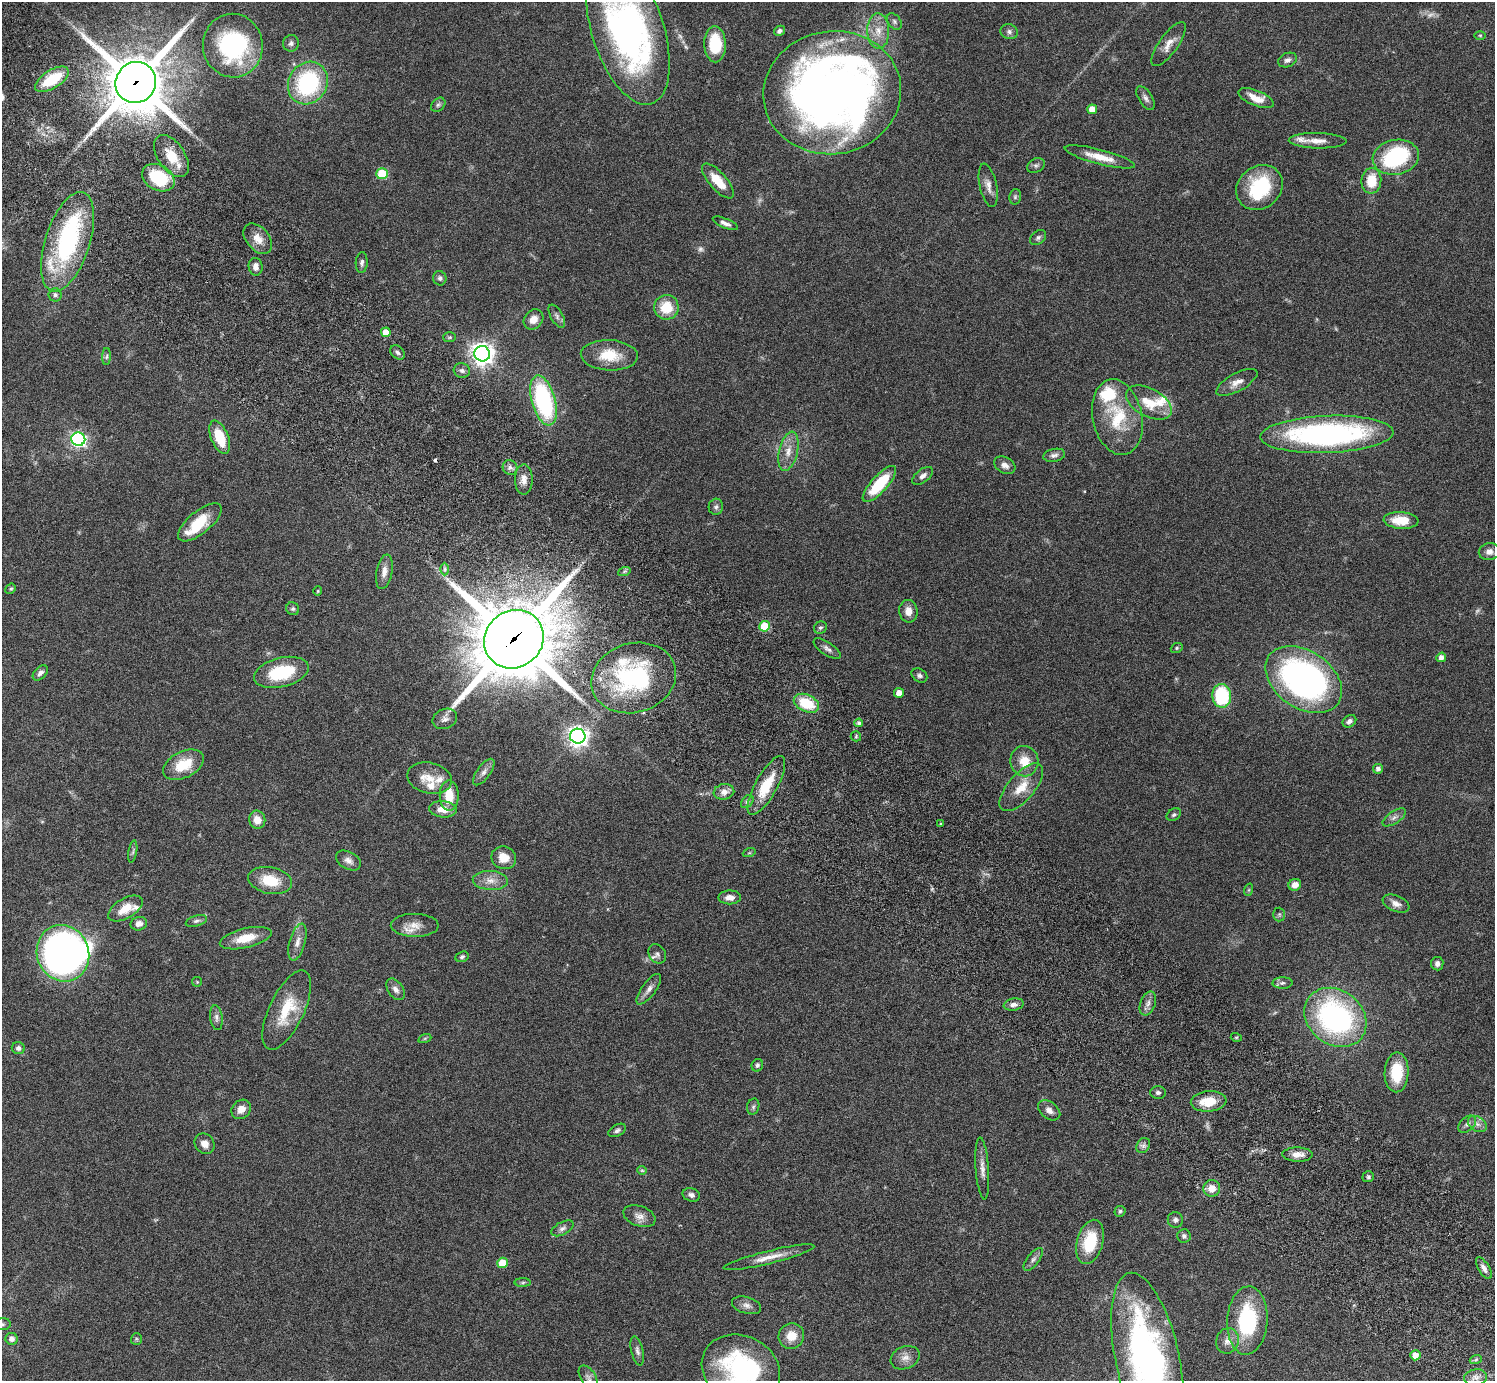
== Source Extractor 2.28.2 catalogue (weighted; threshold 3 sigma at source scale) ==
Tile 11 of 4 x 4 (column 3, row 3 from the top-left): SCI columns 3032-4524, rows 1727-3105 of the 6059 x 6069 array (HDU 1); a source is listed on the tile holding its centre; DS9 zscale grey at full resolution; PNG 1497 x 1383 px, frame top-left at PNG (2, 2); each listed source drawn as its Kron ellipse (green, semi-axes under 4 px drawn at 4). Shown black and unused: <1% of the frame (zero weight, under 3 of 6 exposures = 3% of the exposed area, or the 3 px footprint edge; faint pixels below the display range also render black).
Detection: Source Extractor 2.28.2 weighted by HDU 2 'WHT'; one run over the whole footprint, this tile lists its part. Background 0.0836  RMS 0.0047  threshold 0.0192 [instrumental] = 3 sigma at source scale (4.09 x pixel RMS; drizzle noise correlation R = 1.36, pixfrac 0.8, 0.05/0.05 arcsec/px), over >= 5 px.
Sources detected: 204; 4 too faint to see at this stretch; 5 inside a brighter object's white glare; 1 cosmic-ray / hot-pixel residue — neither listed nor drawn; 9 inside a brighter listed object's ellipse — not listed separately; the other 185 listed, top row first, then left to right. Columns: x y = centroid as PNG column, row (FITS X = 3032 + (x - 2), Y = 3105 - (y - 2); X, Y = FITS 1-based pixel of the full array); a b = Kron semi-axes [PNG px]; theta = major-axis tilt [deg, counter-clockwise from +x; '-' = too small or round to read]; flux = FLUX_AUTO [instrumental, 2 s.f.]
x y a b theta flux
894 22 9 6 -52 1.2
628 30 78 36 -72 160
779 31 6 5 - 1.2
878 31 17 11 -89 6.1
1009 32 9 7 -18 1.4
1480 35 6 4 0 0.54
291 43 8 8 - 1.3
715 44 18 11 -89 17
1169 44 26 9 54 4.3
233 46 32 30 -84 52
1288 60 10 7 23 1.6
52 79 19 9 32 16
136 82 21 20 - 2900
308 83 22 19 59 47
832 93 69 61 9 400
1146 98 13 6 -57 1.7
1256 98 19 7 -22 5.4
438 105 8 6 44 1
1092 109 5 4 - 5
1318 141 29 7 -1 4.5
171 156 24 13 -56 10
1100 157 36 7 -14 7.3
1396 157 23 17 11 33
1036 165 9 6 26 1.2
382 174 5 5 - 20
158 178 17 12 -29 22
718 181 22 8 -49 7.7
1371 181 13 10 84 9.3
988 185 22 8 -78 3.3
1259 187 24 21 39 27
1015 197 8 5 76 0.85
725 223 13 5 -23 1.9
1038 238 9 6 39 1.1
258 239 17 11 -50 5
68 242 52 22 72 59
362 263 10 6 86 1.4
256 267 9 7 -81 2.5
440 278 7 6 - 1.1
55 295 6 6 - 1.4
666 307 12 12 - 11
557 316 12 6 -60 1.5
533 319 11 9 47 3.5
386 332 5 4 - 4.7
450 337 6 5 - 0.67
397 352 8 6 -45 1.3
482 354 8 7 - 320
609 355 28 15 -3 12
107 357 8 4 88 0.86
462 371 8 7 - 1.5
1237 382 23 9 29 3.7
543 400 26 12 -74 55
1149 402 25 14 -28 10
1117 417 38 24 -78 23
1327 434 66 18 2 110
220 437 17 8 -68 12
78 439 7 6 - 110
788 451 20 9 77 4.9
1054 455 11 6 12 1.6
1005 465 11 8 -30 2.4
510 468 8 7 - 1.6
923 476 12 6 38 2
524 479 15 9 -90 3.4
879 484 23 8 48 19
716 507 8 7 - 1.3
1401 520 17 8 -4 9.1
200 522 27 11 39 14
1489 552 10 8 11 2.6
445 569 6 4 90 0.86
384 572 17 8 79 3.2
624 572 6 4 20 0.65
11 589 6 4 41 0.58
318 591 4 4 - 0.42
293 609 7 6 - 0.84
908 611 11 9 -83 3.9
765 626 5 5 - 19
820 628 7 6 - 0.91
514 639 31 28 39 4000
1177 648 6 5 - 0.57
827 649 16 6 -33 1.9
1441 657 5 4 - 2.2
281 672 28 14 14 22
40 673 9 5 45 1.5
919 675 8 6 -33 1.3
634 678 43 34 17 53
1304 679 42 28 -35 120
899 693 5 5 - 4
1222 696 12 9 -88 29
806 703 13 8 -25 15
445 719 12 10 23 2.3
1349 721 7 5 35 1.7
859 723 4 4 - 0.91
578 736 7 7 - 250
856 736 5 5 - 0.58
1024 761 15 14 - 7.1
183 765 22 13 27 12
1378 769 5 5 - 1.6
484 772 15 7 54 2.4
429 778 22 15 -13 6.8
766 785 33 11 61 13
1021 787 29 13 49 8.9
724 792 10 8 10 2.8
449 796 15 9 -89 8.5
747 801 7 5 50 1
443 809 13 8 -5 5.1
1174 815 8 5 32 0.97
1394 817 13 6 34 1.9
257 820 9 8 - 4.9
941 824 3 3 - 0.66
133 851 11 3 80 0.86
749 853 7 4 18 0.6
504 858 12 11 - 5.9
348 861 13 8 -29 2.5
270 880 22 13 -12 12
490 880 17 9 -3 4.2
1295 885 6 6 - 3
1248 890 6 4 70 0.51
730 897 11 7 1 2.9
1396 904 14 8 -23 2.7
125 908 19 10 30 7.1
1279 914 7 6 - 0.8
196 921 11 5 16 1.3
139 924 8 6 14 2.4
415 925 24 11 -1 5.4
246 938 26 9 14 8.7
297 942 19 8 75 3.4
63 953 28 26 -69 160
657 954 10 8 -56 1.6
462 957 7 5 21 0.84
1437 964 6 6 - 1.7
197 982 5 5 - 0.44
1282 983 10 5 1 1.2
395 989 12 7 -54 2.2
649 989 18 7 53 2.6
1148 1004 12 7 69 2.1
1014 1005 10 6 9 2
287 1010 43 17 65 16
1335 1017 33 27 -39 91
216 1018 12 6 -83 1.6
1236 1037 5 3 - 0.47
425 1038 7 4 19 0.59
18 1048 6 6 - 1.4
757 1065 6 5 - 0.94
1397 1072 20 12 89 15
1158 1093 8 6 -2 1.1
1209 1101 18 10 5 9.5
753 1107 8 6 75 1
241 1109 10 9 - 3.4
1049 1110 12 8 -38 2.5
1467 1124 10 6 43 1.6
1477 1124 10 7 -33 2.1
617 1130 9 5 27 1.1
205 1144 11 9 -50 2.8
1143 1146 8 6 54 1.3
1298 1154 15 7 -1 3.4
982 1168 31 6 -86 3.5
642 1170 5 4 - 0.45
1368 1177 6 5 - 0.87
1212 1188 8 8 - 4.3
691 1195 9 6 -15 1.6
1120 1211 6 5 - 0.86
639 1216 17 10 -19 3.3
1175 1220 8 7 - 1.5
562 1228 12 6 28 1.6
1184 1236 7 6 - 1.3
1090 1242 22 13 75 16
769 1257 47 6 14 6.1
1033 1259 13 6 52 1.7
503 1263 5 5 - 13
1484 1268 12 5 -58 2.1
523 1283 8 4 1 0.74
746 1305 15 8 -16 2.4
1247 1320 34 20 86 37
2 1324 8 6 2 1.2
791 1336 13 12 - 6.2
12 1339 6 6 - 2.1
136 1339 6 5 - 0.69
1227 1341 13 11 71 3.4
637 1351 15 6 -77 1.7
1415 1355 5 5 - 4.6
905 1358 15 11 23 3.4
1147 1359 88 32 -78 140
1476 1359 6 4 20 0.63
741 1369 40 33 -26 63
1476 1377 11 8 10 2.4
588 1378 14 7 -58 1.8
Overlapping masked pixels (flux is a lower limit): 2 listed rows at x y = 136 82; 514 639
Isophote crosses this tile's border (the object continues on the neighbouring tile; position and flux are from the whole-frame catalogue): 4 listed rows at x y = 628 30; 2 1324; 1147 1359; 741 1369